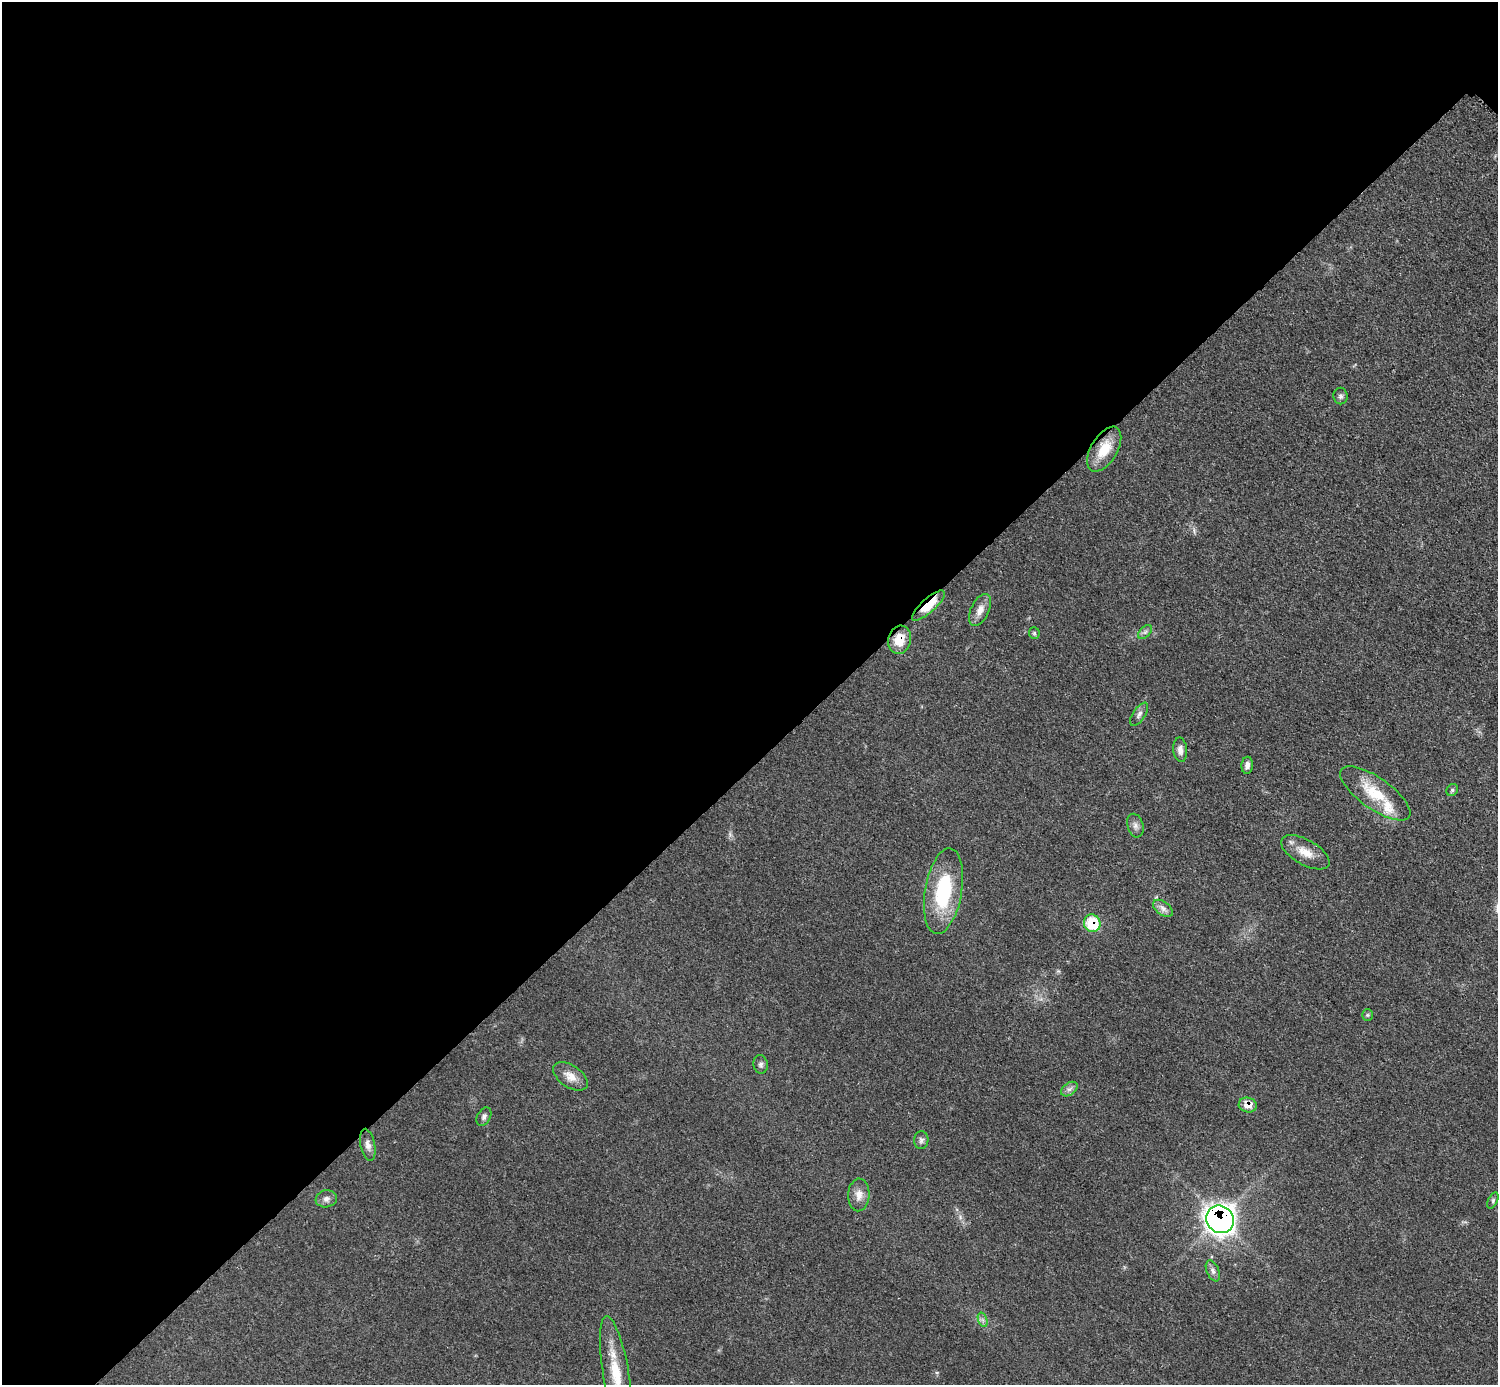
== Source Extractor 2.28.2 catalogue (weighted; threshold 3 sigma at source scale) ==
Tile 5 of 4 x 4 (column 1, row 2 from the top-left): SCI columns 6-1501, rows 3069-4451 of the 5993 x 5993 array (HDU 1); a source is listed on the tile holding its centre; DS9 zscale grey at full resolution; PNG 1500 x 1387 px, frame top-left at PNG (2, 2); each listed source drawn as its Kron ellipse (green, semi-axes under 4 px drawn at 4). Shown black and unused: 55% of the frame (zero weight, under 3 of 5 exposures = <1% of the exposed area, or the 3 px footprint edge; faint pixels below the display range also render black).
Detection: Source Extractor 2.28.2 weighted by HDU 2 'WHT'; one run over the whole footprint, this tile lists its part. Background 0.0503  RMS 0.0062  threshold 0.0278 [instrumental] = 3 sigma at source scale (4.5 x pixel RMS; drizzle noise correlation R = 1.50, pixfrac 1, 0.05/0.05 arcsec/px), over >= 5 px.
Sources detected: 33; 1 inside a brighter listed object's ellipse — not listed separately; the other 32 listed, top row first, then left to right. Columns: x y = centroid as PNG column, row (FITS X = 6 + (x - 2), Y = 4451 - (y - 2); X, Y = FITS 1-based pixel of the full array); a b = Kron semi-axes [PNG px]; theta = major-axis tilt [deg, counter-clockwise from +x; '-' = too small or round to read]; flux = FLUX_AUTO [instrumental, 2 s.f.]
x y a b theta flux
1341 396 8 7 - 1.8
1104 449 25 13 59 15
928 605 21 7 42 16
980 610 17 9 64 5.9
1145 632 8 5 45 1.7
1034 633 6 5 - 0.98
900 640 14 11 77 12
1139 714 13 6 56 2.5
1180 750 12 7 -84 3.5
1247 765 9 5 85 3
1452 790 6 5 - 1.2
1375 793 41 15 -35 24
1135 826 12 8 -74 2.9
1305 852 27 12 -29 10
943 891 43 18 80 46
1163 908 11 6 -38 3.1
1092 923 9 8 - 28
1367 1015 5 5 - 1
761 1064 9 7 -80 1.9
570 1076 19 11 -34 7
1069 1089 9 6 35 2.3
1248 1105 9 7 -14 7.3
484 1117 10 6 61 2.1
921 1140 9 7 88 2.1
368 1145 16 7 -78 3.6
859 1195 16 10 87 5.8
326 1199 10 8 10 2.8
1493 1200 8 4 65 1.2
1220 1219 14 13 - 460
1213 1271 11 6 -67 2.4
983 1320 7 4 -71 1.5
616 1376 61 13 -81 26
Overlapping masked pixels (flux is a lower limit): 6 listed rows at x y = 1104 449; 928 605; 900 640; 1092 923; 1248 1105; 1220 1219
Isophote crosses this tile's border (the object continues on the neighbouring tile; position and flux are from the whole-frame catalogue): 1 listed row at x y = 616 1376